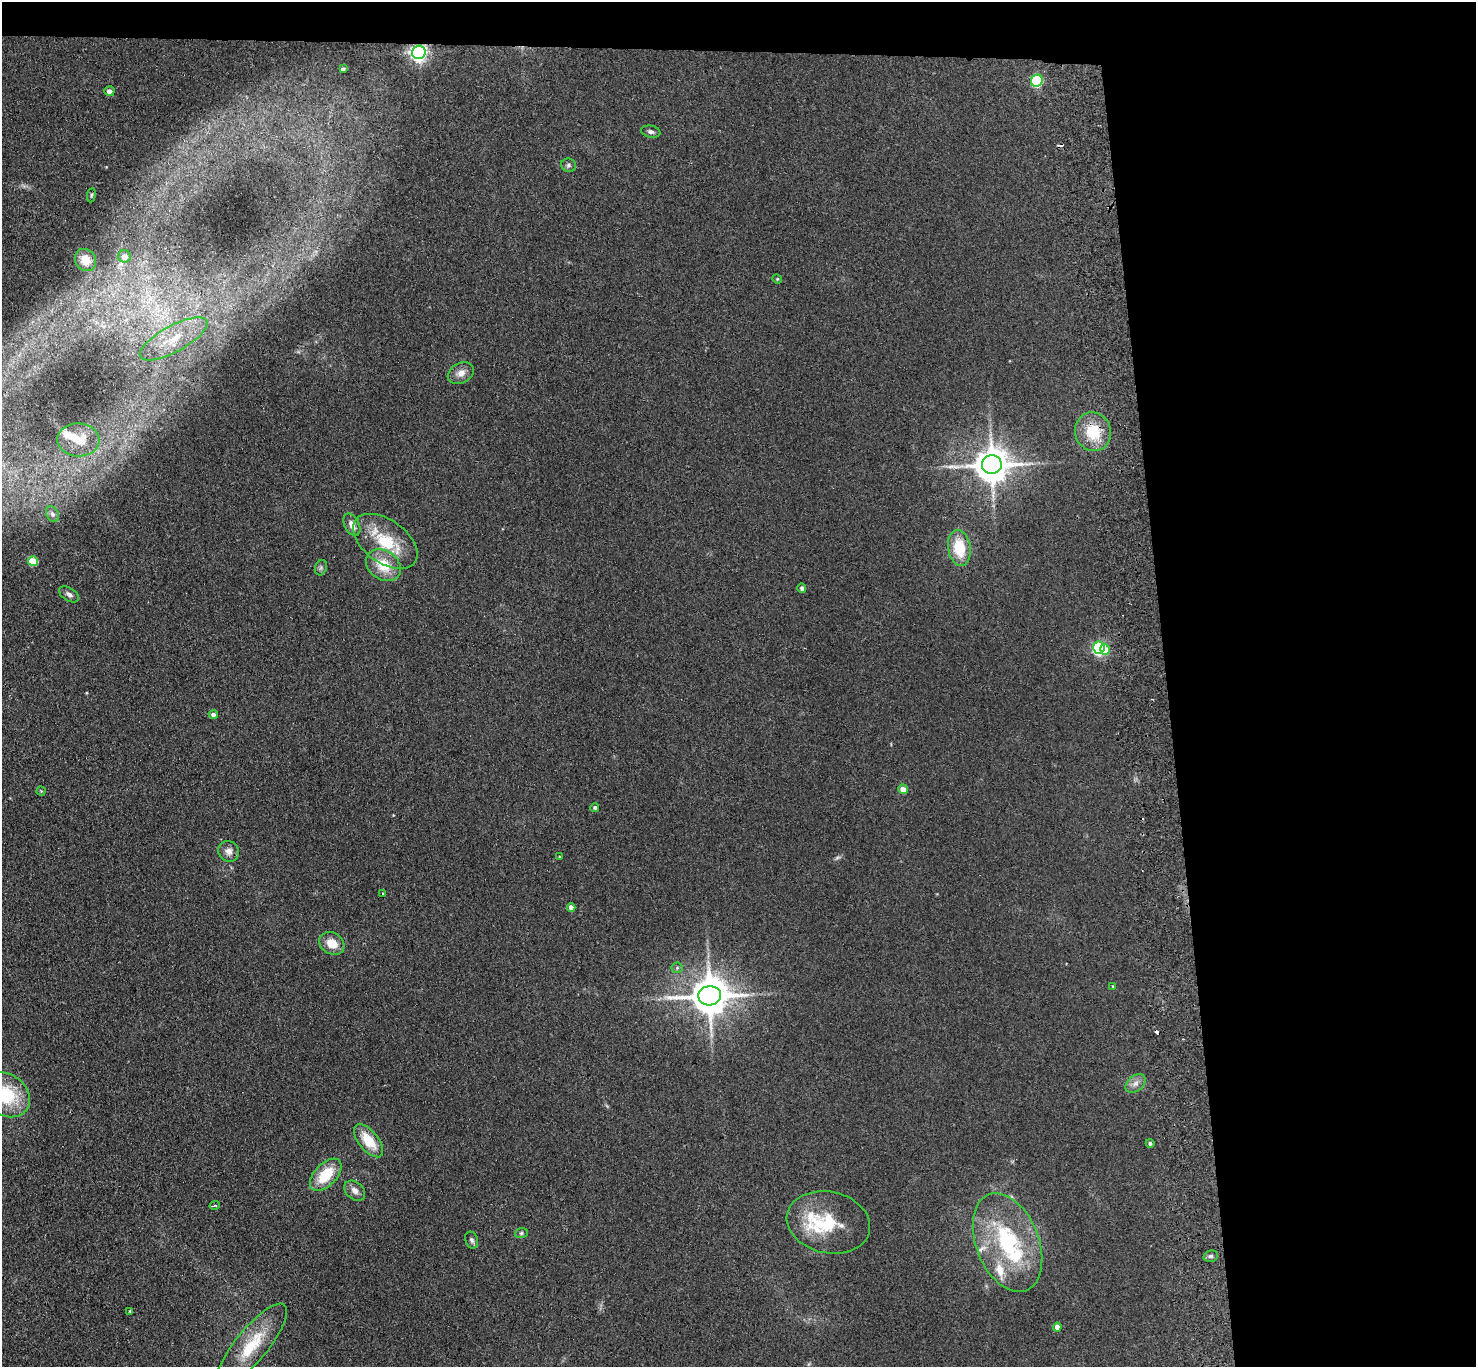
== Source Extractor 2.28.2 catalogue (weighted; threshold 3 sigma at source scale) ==
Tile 3 of 3 x 3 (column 3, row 1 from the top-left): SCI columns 3003-4476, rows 2859-4223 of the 4532 x 4405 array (HDU 1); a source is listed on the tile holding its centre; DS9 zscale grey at full resolution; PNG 1478 x 1369 px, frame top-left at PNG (2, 2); each listed source drawn as its Kron ellipse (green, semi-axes under 4 px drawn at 4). Shown black and unused: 24% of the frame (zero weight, under 2 of 3 exposures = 3% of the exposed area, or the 3 px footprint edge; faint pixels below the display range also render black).
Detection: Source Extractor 2.28.2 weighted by HDU 2 'WHT'; one run over the whole footprint, this tile lists its part. Background 0.139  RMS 0.011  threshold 0.0496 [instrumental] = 3 sigma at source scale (4.5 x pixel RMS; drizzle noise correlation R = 1.50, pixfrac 1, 0.05/0.05 arcsec/px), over >= 5 px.
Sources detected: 62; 1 too faint to see at this stretch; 2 inside a brighter object's white glare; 2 cosmic-ray / hot-pixel residue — neither listed nor drawn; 4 inside a brighter listed object's ellipse — not listed separately; the other 53 listed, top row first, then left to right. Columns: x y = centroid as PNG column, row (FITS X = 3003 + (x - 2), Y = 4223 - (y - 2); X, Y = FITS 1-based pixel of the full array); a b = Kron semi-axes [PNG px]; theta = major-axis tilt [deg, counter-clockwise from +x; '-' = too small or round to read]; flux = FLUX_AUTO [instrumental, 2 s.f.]
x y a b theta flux
419 52 7 6 - 420
343 69 4 4 - 2.8
1037 81 6 5 - 110
109 91 5 5 - 4.9
651 132 10 6 -11 3.3
568 165 7 6 - 2.7
91 195 7 3 82 1.4
124 256 6 6 - 8
85 260 11 10 - 13
777 279 5 4 - 1.2
174 339 38 13 29 35
461 373 14 10 28 8.8
1093 432 19 18 - 37
78 440 21 16 -1 22
992 465 10 9 - 2500
52 514 8 6 -64 3
352 525 12 7 -62 7.8
385 541 36 21 -35 51
959 548 18 11 -81 36
33 561 5 5 - 29
383 565 19 14 -34 29
321 568 8 6 69 2.7
802 588 4 4 - 3
69 594 11 6 -32 4.3
1099 648 6 6 - 170
1105 649 5 5 - 17
213 714 4 4 - 3.7
903 789 5 4 - 11
41 791 4 4 - 0.97
595 807 4 4 - 2.2
229 851 11 10 - 7.2
559 857 4 3 - 0.97
383 893 3 3 - 0.97
571 907 4 4 - 6.7
332 943 13 10 -31 16
677 968 6 5 - 1.9
1113 986 3 3 - 0.89
710 996 11 9 3 2900
1135 1084 11 7 38 5.8
6 1095 25 20 -37 60
369 1141 20 10 -51 27
1150 1143 4 4 - 2.1
326 1175 20 11 46 34
355 1191 12 8 -42 6
215 1205 5 3 - 1.9
828 1222 42 30 -12 61
521 1233 6 5 - 1.9
472 1240 9 6 -69 2.8
1007 1243 51 31 -69 120
1211 1256 7 5 14 2.5
130 1311 3 3 - 1.3
1057 1327 4 4 - 8.3
252 1345 52 16 51 50
Overlapping masked pixels (flux is a lower limit): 3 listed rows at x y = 419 52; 1093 432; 710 996
Isophote crosses this tile's border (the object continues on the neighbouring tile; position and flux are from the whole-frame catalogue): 1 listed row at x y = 6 1095